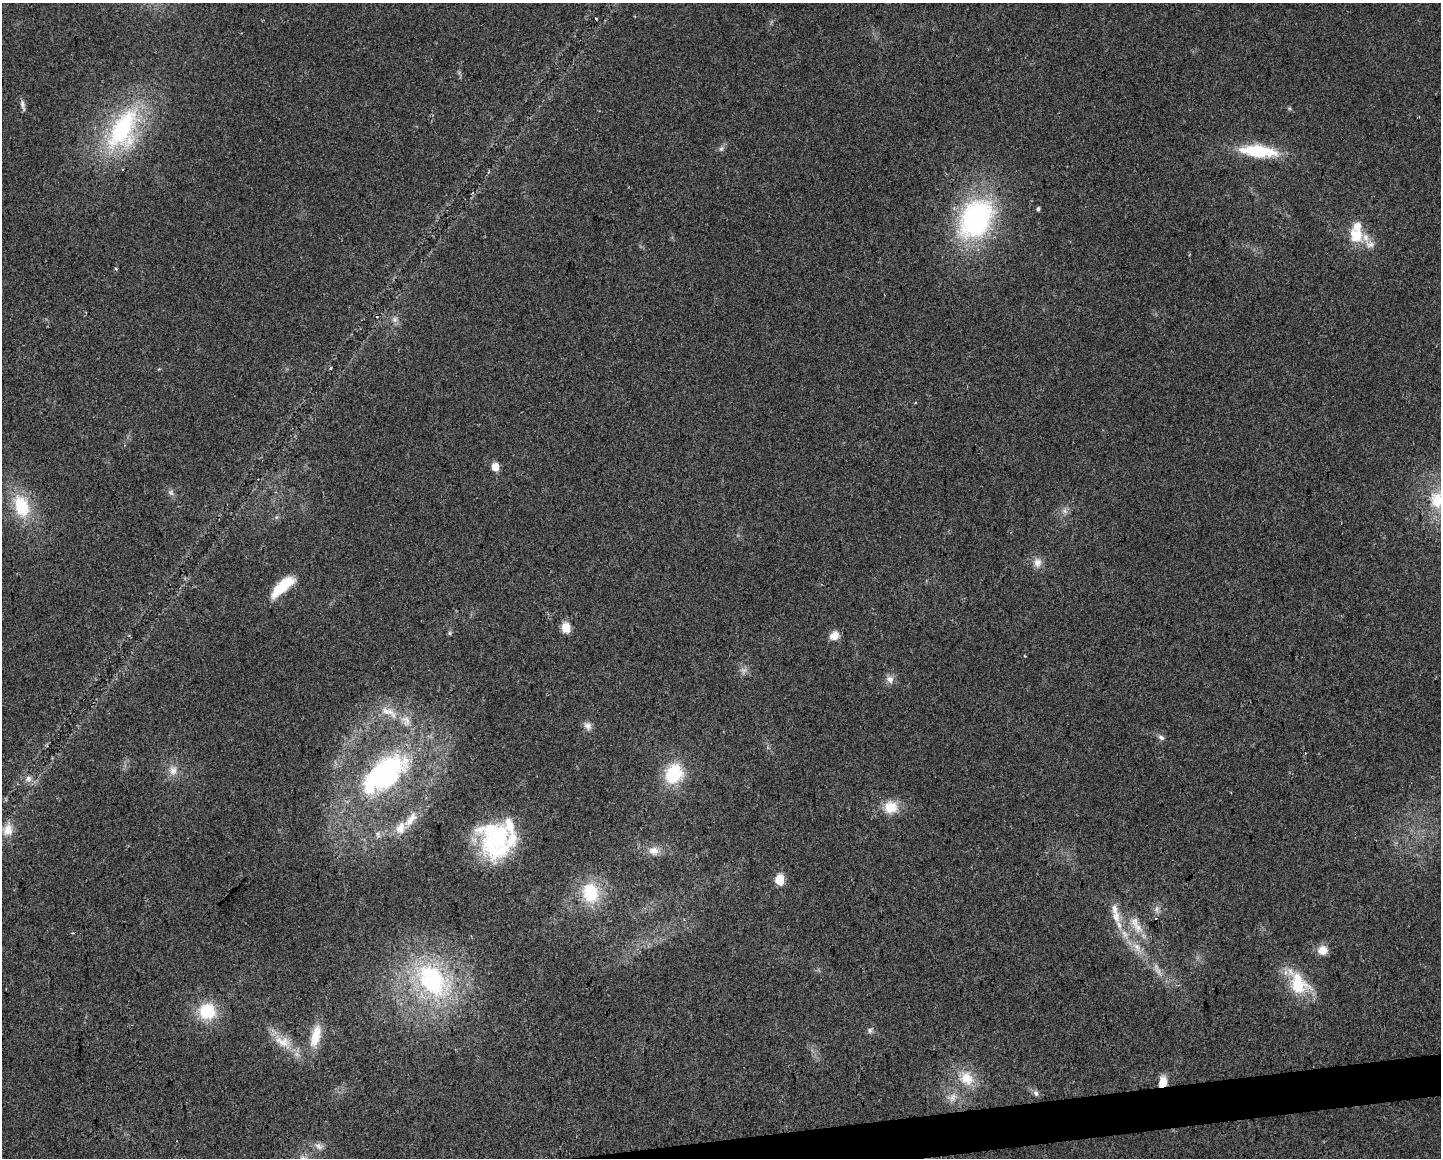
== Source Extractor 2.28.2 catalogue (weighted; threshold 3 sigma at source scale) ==
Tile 5 of 3 x 4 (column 2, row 2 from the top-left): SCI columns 1449-2887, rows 2313-3468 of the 4379 x 4624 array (HDU 1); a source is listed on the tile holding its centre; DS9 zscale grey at full resolution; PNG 1443 x 1160 px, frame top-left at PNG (2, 3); no overlay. Shown black and unused: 2% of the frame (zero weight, under 2 of 3 exposures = <1% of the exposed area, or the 3 px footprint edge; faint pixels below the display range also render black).
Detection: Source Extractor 2.28.2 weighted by HDU 2 'WHT'; one run over the whole footprint, this tile lists its part. Background 0.0451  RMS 0.0067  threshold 0.0301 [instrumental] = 3 sigma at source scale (4.5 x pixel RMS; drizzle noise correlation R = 1.50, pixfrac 1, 0.0396/0.0396 arcsec/px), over >= 5 px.
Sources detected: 68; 2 inside a brighter object's white glare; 3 cosmic-ray / hot-pixel residue — not listed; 10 inside a brighter listed object's ellipse — not listed separately; the other 53 listed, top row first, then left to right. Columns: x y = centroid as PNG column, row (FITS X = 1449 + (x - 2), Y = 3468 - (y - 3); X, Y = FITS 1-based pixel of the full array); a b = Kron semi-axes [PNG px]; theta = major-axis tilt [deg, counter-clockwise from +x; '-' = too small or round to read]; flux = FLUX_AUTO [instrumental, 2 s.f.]
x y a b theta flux
22 104 13 5 -86 2.5
123 129 61 32 62 96
721 149 8 5 53 1.8
1258 151 39 13 -5 39
1038 209 4 4 - 1.5
976 219 42 30 60 140
1356 235 21 18 -63 18
395 319 9 8 - 2.9
495 467 5 5 - 14
171 493 9 6 -52 2.2
1437 500 24 18 -74 24
21 506 28 18 -72 33
1065 511 8 6 -22 2.6
1037 562 13 11 88 5.5
282 587 30 11 42 25
566 627 6 5 - 27
450 633 6 5 - 1.1
834 635 10 9 - 6.7
743 670 9 8 - 3.1
890 679 11 9 -48 4.2
390 712 28 10 -42 11
588 726 10 9 - 3.8
1161 737 9 6 -32 2.2
173 770 15 12 -84 6.8
385 773 57 29 38 140
674 774 20 17 63 37
28 778 8 8 - 3.3
891 807 17 16 - 13
411 819 29 11 49 13
8 830 17 13 81 9
378 835 9 6 -62 2.3
493 841 50 32 -38 60
654 851 15 11 -11 6.6
779 879 6 5 - 33
590 893 23 18 -79 32
1157 909 10 4 89 2.3
1116 917 18 11 -78 8
1135 922 17 12 -85 8.9
1125 934 14 7 -63 5.7
1137 948 17 9 -59 7.6
1322 950 11 10 - 7.2
1159 971 22 6 -59 5.6
432 980 42 27 -47 110
1298 984 29 22 -62 31
207 1011 17 17 - 30
870 1030 8 7 - 1.9
316 1036 28 11 76 15
283 1042 28 15 -34 15
966 1078 21 17 -47 17
1163 1082 12 8 78 9.6
1036 1093 9 6 -70 2.2
953 1097 13 9 45 5
319 1146 13 9 -18 4
Overlapping masked pixels (flux is a lower limit): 1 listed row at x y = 1163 1082
Isophote crosses this tile's border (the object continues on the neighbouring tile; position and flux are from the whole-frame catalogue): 1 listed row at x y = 1437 500